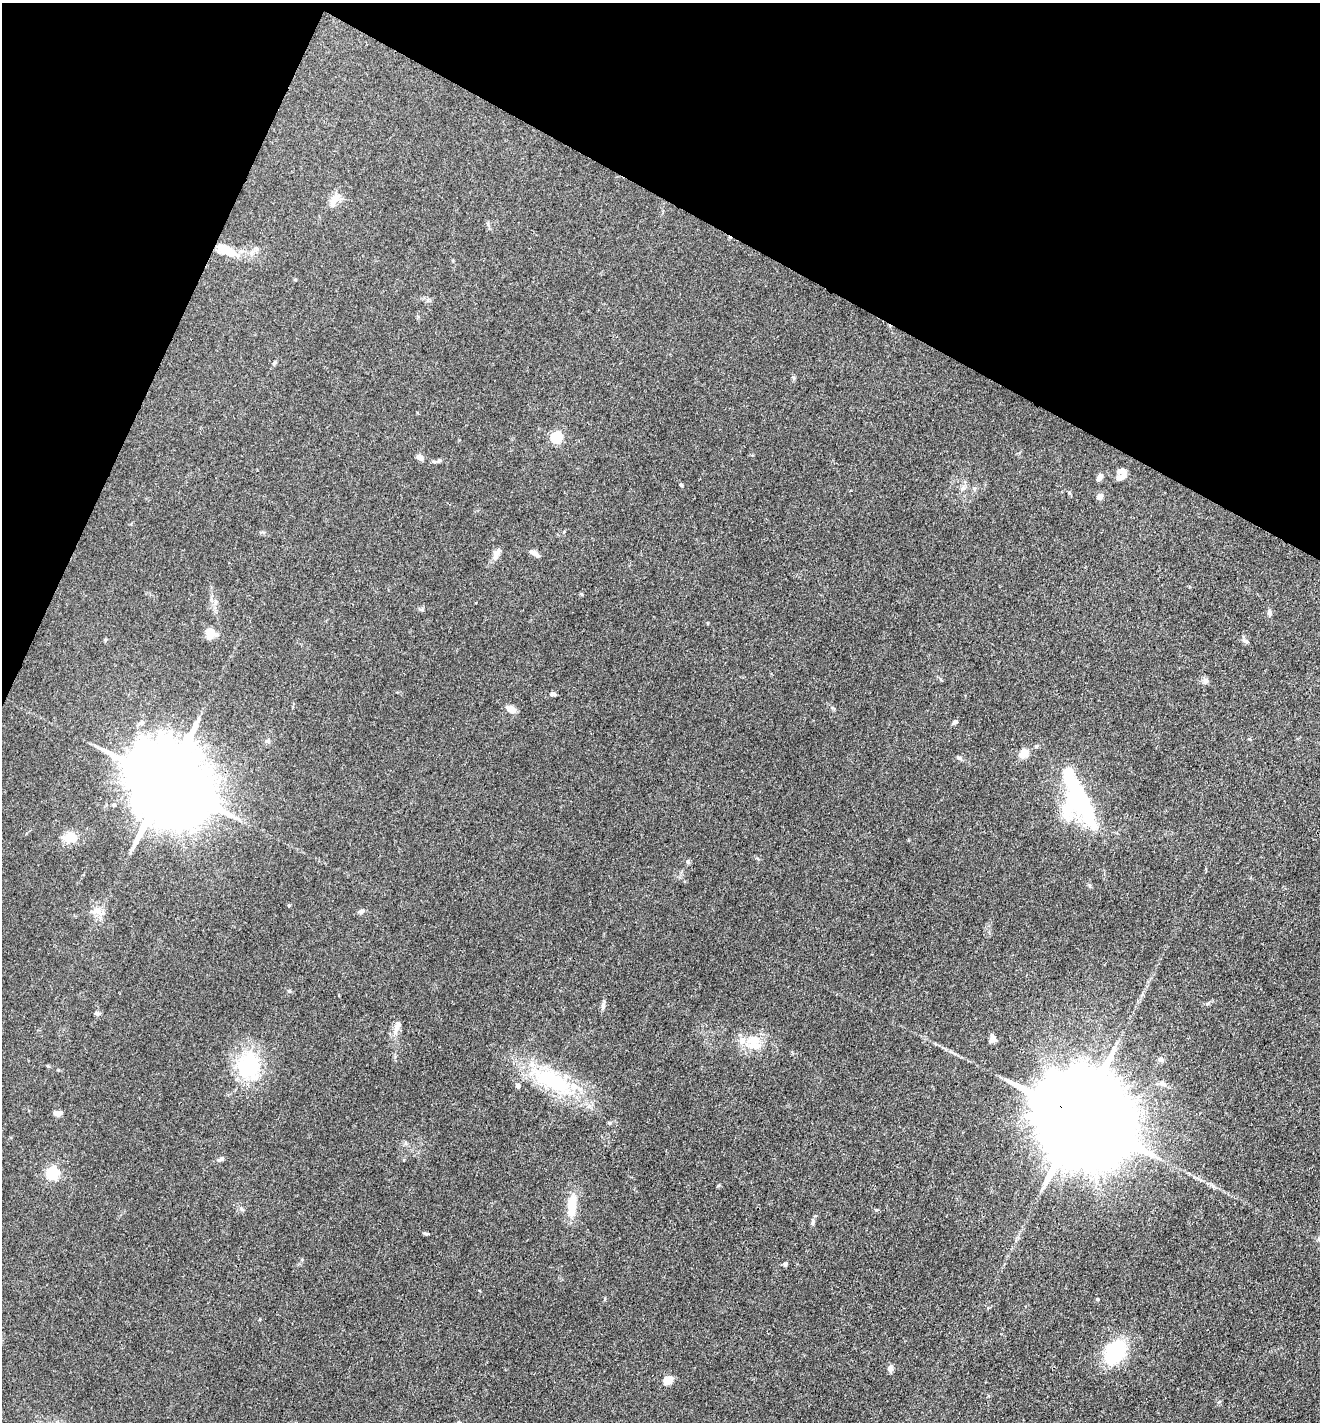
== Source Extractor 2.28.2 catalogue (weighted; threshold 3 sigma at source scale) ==
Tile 2 of 4 x 4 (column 2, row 1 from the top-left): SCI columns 1598-2915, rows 4265-5684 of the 5694 x 5685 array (HDU 1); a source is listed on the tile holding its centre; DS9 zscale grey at full resolution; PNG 1322 x 1424 px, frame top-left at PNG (2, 3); no overlay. Shown black and unused: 21% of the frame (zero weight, under 3 of 4 exposures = <1% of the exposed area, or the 3 px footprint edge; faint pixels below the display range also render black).
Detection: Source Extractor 2.28.2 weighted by HDU 2 'WHT'; one run over the whole footprint, this tile lists its part. Background 0.083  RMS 0.0063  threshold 0.0283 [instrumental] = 3 sigma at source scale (4.5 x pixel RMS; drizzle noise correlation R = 1.50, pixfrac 1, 0.05/0.05 arcsec/px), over >= 5 px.
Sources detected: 66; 3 inside a brighter object's white glare — not listed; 8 inside a brighter listed object's ellipse — not listed separately; the other 55 listed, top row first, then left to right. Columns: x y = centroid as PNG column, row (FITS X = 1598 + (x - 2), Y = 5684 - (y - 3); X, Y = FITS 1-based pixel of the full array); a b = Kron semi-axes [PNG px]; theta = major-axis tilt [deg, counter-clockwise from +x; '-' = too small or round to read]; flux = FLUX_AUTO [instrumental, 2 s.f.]
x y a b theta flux
335 198 13 10 58 6
226 250 30 11 -22 14
274 363 6 4 44 0.86
556 437 6 5 - 55
419 457 8 6 -35 2.6
439 461 10 5 28 1.7
1120 477 16 7 21 3.8
1099 478 10 5 58 2.7
681 485 4 4 - 0.95
1069 493 6 4 -88 0.81
1100 496 6 6 - 3.6
534 553 14 5 -33 2.9
496 554 16 7 63 4.2
1269 613 8 6 -73 1.5
210 634 17 11 84 4.9
1246 641 8 6 -17 1.5
1205 681 8 8 - 2.3
553 694 6 4 -7 2
511 709 9 6 -30 6.2
954 722 8 4 43 1.2
141 723 7 6 - 2
267 741 7 5 42 1.3
1036 746 6 4 45 0.91
1024 753 11 8 38 6.2
958 758 9 4 -40 1.1
166 782 25 18 -36 11000
1079 796 91 17 -66 57
114 805 5 4 - 1.1
70 837 13 12 - 9.5
688 862 6 5 - 1.1
289 905 5 3 - 0.52
97 911 15 10 -21 5.5
361 911 7 6 - 1.8
603 1005 12 5 78 2
97 1013 7 5 -18 1.4
397 1026 14 7 72 3.7
992 1038 10 7 -77 3
755 1039 22 15 -9 11
1160 1059 8 7 - 2
248 1066 32 26 -85 44
552 1080 61 24 -23 57
1162 1084 10 6 -24 2.5
58 1113 8 6 -11 4.1
1080 1118 34 20 -31 21000
609 1123 6 4 -22 0.9
221 1159 10 5 31 1.5
52 1173 6 5 - 80
572 1206 28 10 86 14
813 1222 9 5 85 1.5
425 1234 9 3 -15 0.79
785 1264 5 5 - 1.3
1097 1299 4 4 - 0.73
1115 1352 22 16 58 44
890 1369 8 6 -89 2.6
668 1380 12 8 42 5.6
Overlapping masked pixels (flux is a lower limit): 2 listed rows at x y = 166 782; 1080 1118
Unlisted compact peaks at least as high as the median listed source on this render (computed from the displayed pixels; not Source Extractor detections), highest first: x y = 289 991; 718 1186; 581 594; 1207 1004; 422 610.